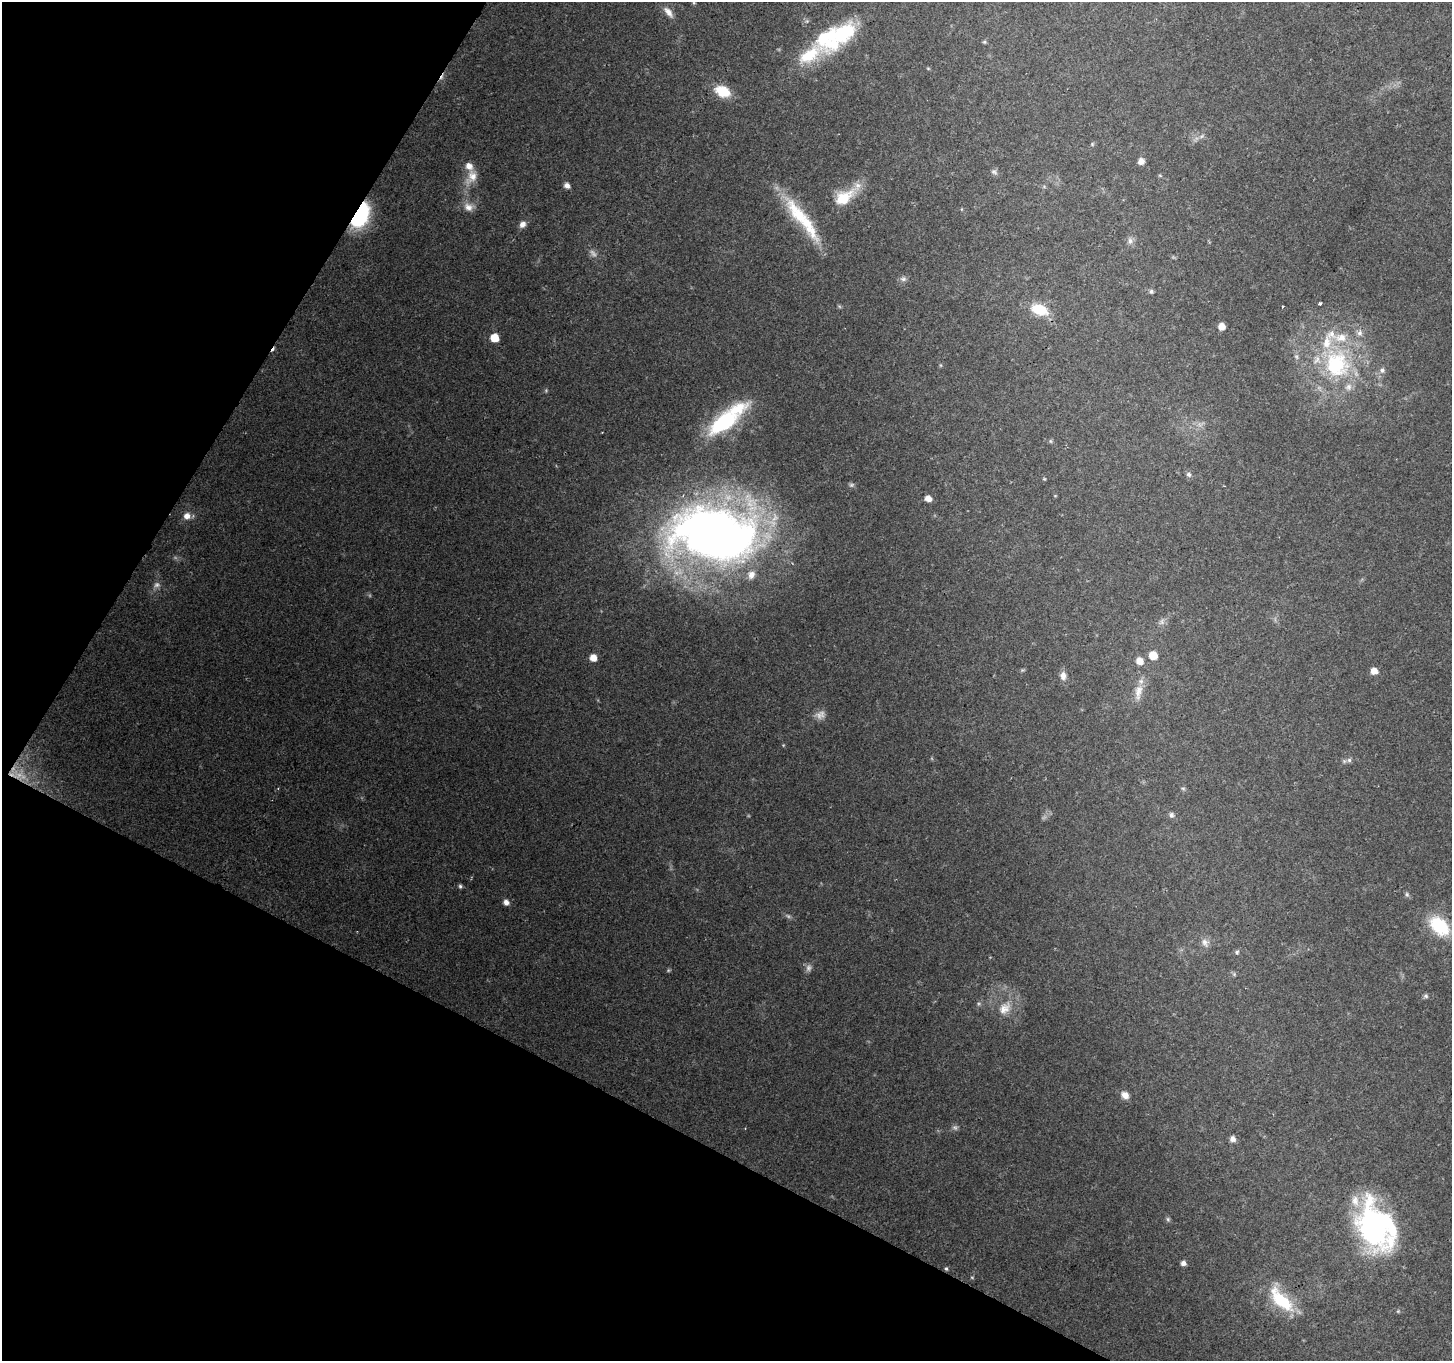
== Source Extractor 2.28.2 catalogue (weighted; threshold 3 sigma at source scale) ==
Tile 9 of 4 x 4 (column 1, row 3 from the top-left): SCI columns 1-1450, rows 1556-2914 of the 5806 x 5894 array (HDU 1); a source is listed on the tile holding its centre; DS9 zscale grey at full resolution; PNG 1454 x 1363 px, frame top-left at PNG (2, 2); no overlay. Shown black and unused: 26% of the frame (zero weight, under 2 of 3 exposures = <1% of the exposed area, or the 3 px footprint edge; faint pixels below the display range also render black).
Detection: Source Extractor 2.28.2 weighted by HDU 2 'WHT'; one run over the whole footprint, this tile lists its part. Background 0.139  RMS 0.0073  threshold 0.0327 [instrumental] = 3 sigma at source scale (4.5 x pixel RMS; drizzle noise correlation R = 1.50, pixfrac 1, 0.0396/0.0396 arcsec/px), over >= 5 px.
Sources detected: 86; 6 too faint to see at this stretch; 2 inside a brighter object's white glare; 2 cosmic-ray / hot-pixel residue — not listed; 10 inside a brighter listed object's ellipse — not listed separately; the other 66 listed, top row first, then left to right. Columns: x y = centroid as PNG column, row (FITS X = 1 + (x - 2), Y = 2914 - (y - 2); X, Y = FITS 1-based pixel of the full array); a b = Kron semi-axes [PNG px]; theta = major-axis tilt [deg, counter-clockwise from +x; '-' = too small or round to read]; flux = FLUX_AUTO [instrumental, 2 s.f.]
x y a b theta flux
694 3 5 4 - 0.8
668 12 15 7 -51 5.3
843 33 36 21 26 45
984 42 6 4 42 0.91
809 55 60 18 24 35
928 68 5 3 - 0.72
723 91 18 11 -23 18
1202 136 7 4 70 1.3
1092 144 5 5 - 0.89
1141 161 6 6 - 4.7
994 171 10 5 -38 1.9
472 176 23 14 62 12
1160 176 6 3 -20 0.74
567 185 6 5 - 4
844 198 29 16 33 23
468 207 14 11 -17 6.5
360 215 24 12 63 78
802 219 71 13 -52 42
522 224 9 7 49 3.9
1130 241 10 7 83 3
903 279 9 7 8 2.5
1151 291 6 5 - 1.4
1320 303 4 3 - 1.5
1283 306 2 2 - 0.67
1039 309 18 11 -21 21
1221 326 5 5 - 7.4
1360 333 8 7 - 3.1
494 338 6 6 - 13
1337 364 36 32 -80 76
1382 370 7 7 - 2.7
723 423 42 19 38 63
1050 441 6 4 -89 0.89
1189 474 7 6 - 2.3
851 485 7 5 1 1.5
928 498 6 5 - 5.9
187 516 9 8 - 5.1
714 534 90 53 -7 590
157 585 9 8 - 2.9
1153 655 6 6 - 13
593 658 6 5 - 7.7
1139 661 7 6 - 7.6
1374 671 7 6 - 5.8
1063 676 11 7 -87 4.5
1138 692 24 10 82 8.5
820 715 14 11 19 4.9
1349 760 6 6 - 1.9
278 788 3 3 - 0.72
1183 788 6 4 -2 1
1171 815 8 6 -75 2
460 886 5 5 - 1.3
1407 894 7 5 -69 1.4
506 902 6 5 - 3.9
1439 926 21 14 -44 40
1205 943 13 9 -62 4.1
1237 952 5 5 - 1.2
1234 974 5 5 - 1.1
1426 996 6 5 - 1.5
1004 1008 20 14 44 11
1125 1095 9 7 -46 4.8
955 1128 8 6 -41 1.8
1232 1139 7 6 - 3.5
1168 1219 6 5 - 1.3
1374 1227 55 33 -73 150
1183 1263 6 5 - 3
946 1268 5 4 - 1
1281 1300 32 13 -46 38
Overlapping masked pixels (flux is a lower limit): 1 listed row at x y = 360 215